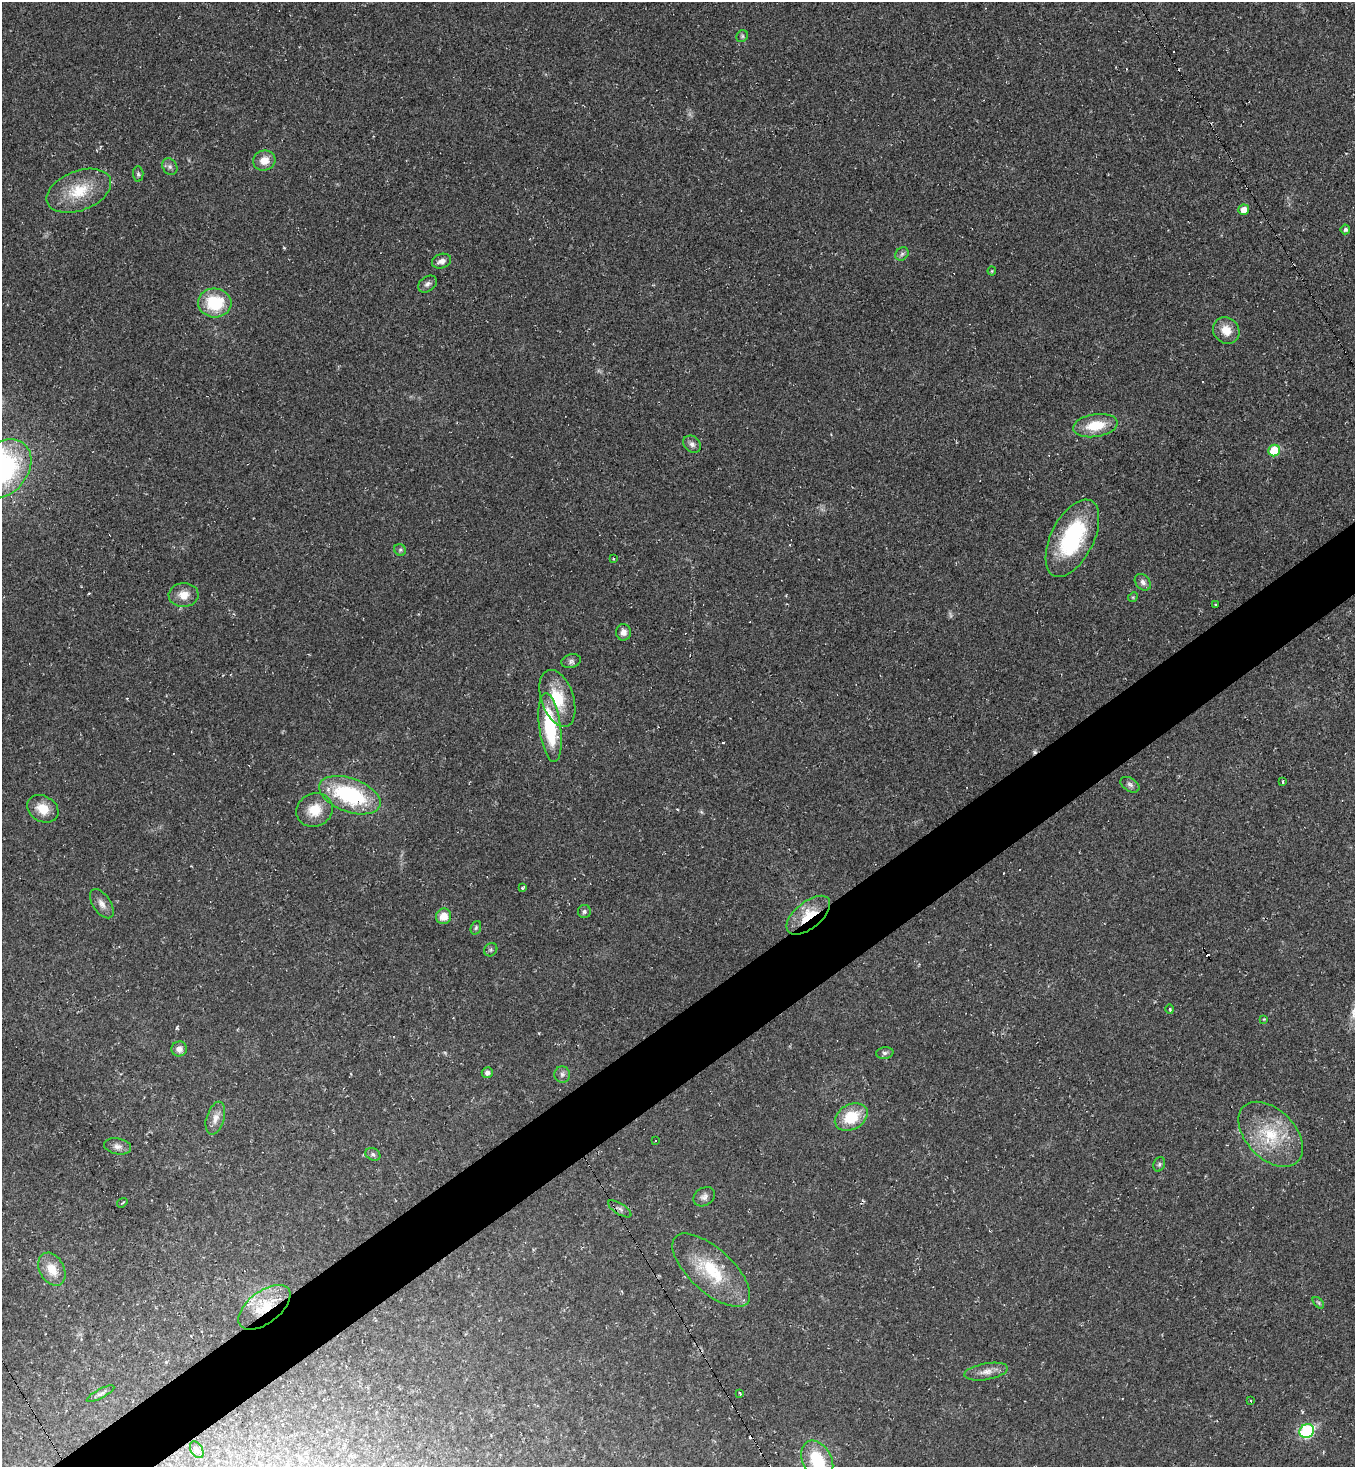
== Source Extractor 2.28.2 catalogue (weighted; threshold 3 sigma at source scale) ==
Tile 7 of 4 x 4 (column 3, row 2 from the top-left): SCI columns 2861-4213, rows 2937-4401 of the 5861 x 5867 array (HDU 1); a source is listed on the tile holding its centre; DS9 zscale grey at full resolution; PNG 1357 x 1469 px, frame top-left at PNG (2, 2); each listed source drawn as its Kron ellipse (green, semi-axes under 4 px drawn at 4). Shown black and unused: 5% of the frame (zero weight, under 2 of 3 exposures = <1% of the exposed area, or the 3 px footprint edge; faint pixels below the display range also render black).
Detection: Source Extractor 2.28.2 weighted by HDU 2 'WHT'; one run over the whole footprint, this tile lists its part. Background 0.0314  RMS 0.0062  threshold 0.0279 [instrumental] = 3 sigma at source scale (4.5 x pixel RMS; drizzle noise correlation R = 1.50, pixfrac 1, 0.05/0.05 arcsec/px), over >= 5 px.
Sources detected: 87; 1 too faint to see at this stretch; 18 cosmic-ray / hot-pixel residue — neither listed nor drawn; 1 inside a brighter listed object's ellipse — not listed separately; the other 67 listed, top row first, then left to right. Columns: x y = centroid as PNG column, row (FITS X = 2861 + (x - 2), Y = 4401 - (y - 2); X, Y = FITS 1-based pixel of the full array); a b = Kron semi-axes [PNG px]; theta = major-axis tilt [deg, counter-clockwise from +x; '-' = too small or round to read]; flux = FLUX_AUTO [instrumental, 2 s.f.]
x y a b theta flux
742 36 6 5 - 1
264 160 11 10 - 7
170 167 9 7 -58 2.1
138 174 7 5 -89 1.3
79 191 34 19 21 24
1244 210 5 5 - 6.4
1345 229 5 5 - 1.5
902 254 7 6 - 1.5
442 261 10 7 19 3.3
992 271 4 4 - 0.64
427 284 10 7 35 2.4
215 303 17 14 -4 29
1226 330 14 12 -45 8.9
1095 426 22 11 9 17
692 444 9 7 -41 2.7
1274 451 6 5 - 23
2 469 33 25 48 110
1072 538 42 21 63 61
400 550 6 5 - 1.1
613 559 3 2 - 0.9
1143 582 9 7 -48 2.4
184 595 15 12 3 7.4
1133 597 5 4 - 0.74
1216 604 3 2 - 0.99
623 632 8 7 - 3.5
571 661 10 6 15 2
557 698 29 16 -71 23
550 727 35 10 -82 44
1283 781 4 3 - 1.1
1130 785 10 6 -33 2.2
350 795 32 16 -20 61
43 809 16 12 -30 10
315 810 18 16 27 12
522 888 3 3 - 1
102 904 16 9 -56 4.4
584 911 6 6 - 1.5
808 915 26 13 39 19
444 916 8 7 - 7.8
476 928 7 5 69 1.1
491 950 7 6 - 1.2
1170 1009 4 3 - 0.59
1264 1019 4 4 - 0.52
179 1049 8 7 - 3.4
885 1053 8 6 9 1.7
487 1073 5 5 - 2.1
562 1074 8 8 - 2.2
851 1117 17 12 29 20
215 1118 17 9 73 5.4
1271 1134 39 24 -46 34
655 1141 3 2 - 0.85
118 1146 14 8 -10 3.2
373 1154 8 6 -29 1.7
1159 1164 7 5 69 1.2
704 1197 11 9 34 2.8
122 1203 5 2 - 0.96
620 1209 13 5 -32 2
52 1269 17 12 -61 10
711 1270 49 21 -43 34
1318 1303 7 4 -46 0.95
264 1307 30 16 38 23
986 1372 22 8 10 5.7
100 1394 15 4 28 2.1
740 1394 3 2 - 0.71
1250 1400 3 3 - 1.4
1307 1431 7 6 - 71
197 1450 9 5 -59 1.5
817 1460 21 14 -63 28
Overlapping masked pixels (flux is a lower limit): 2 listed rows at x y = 808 915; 264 1307
Isophote crosses this tile's border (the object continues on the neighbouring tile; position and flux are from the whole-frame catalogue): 2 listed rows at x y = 2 469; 817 1460